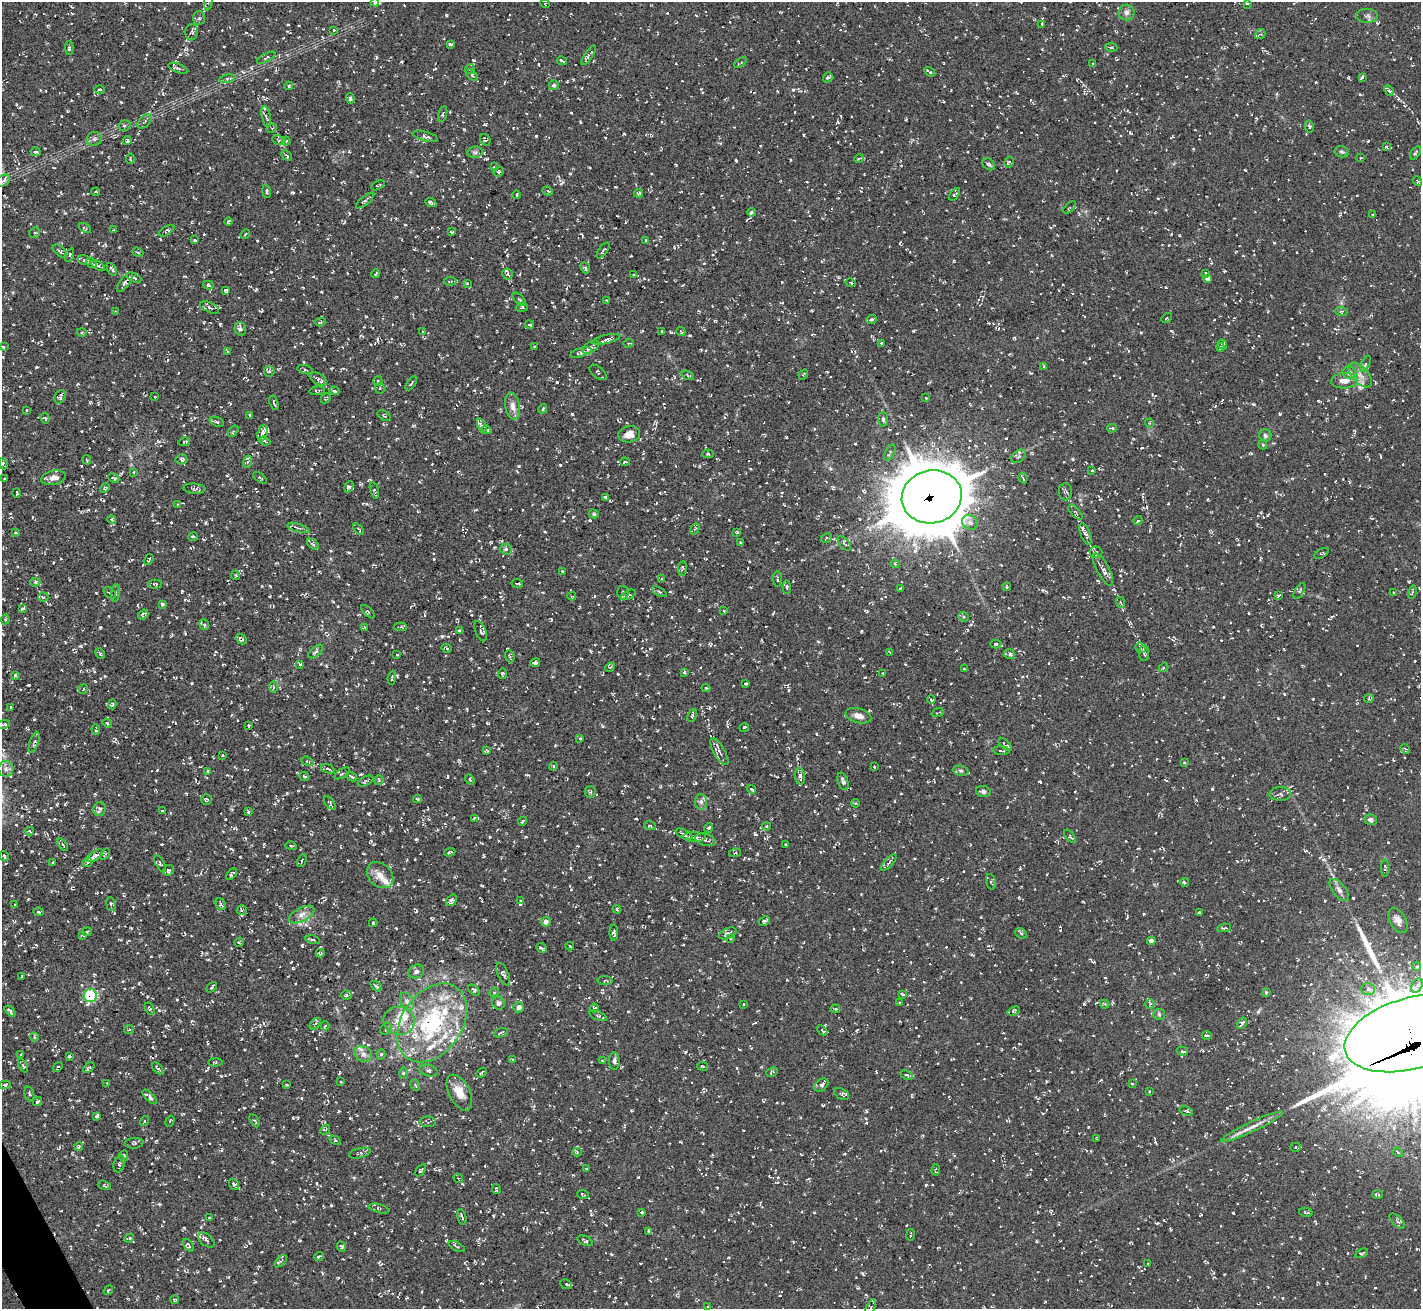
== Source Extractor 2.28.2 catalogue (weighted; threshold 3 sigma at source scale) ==
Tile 7 of 4 x 4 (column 3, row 2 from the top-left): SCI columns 2843-4261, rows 2771-4077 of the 5686 x 5676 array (HDU 1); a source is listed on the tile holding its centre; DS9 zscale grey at full resolution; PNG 1423 x 1311 px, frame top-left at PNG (2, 2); each listed source drawn as its Kron ellipse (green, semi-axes under 4 px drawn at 4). Shown black and unused: <1% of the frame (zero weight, under 3 of 5 exposures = <1% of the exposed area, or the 3 px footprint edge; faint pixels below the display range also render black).
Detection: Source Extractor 2.28.2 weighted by HDU 2 'WHT'; one run over the whole footprint, this tile lists its part. Background 0.0245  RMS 0.0053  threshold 0.0237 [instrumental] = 3 sigma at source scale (4.5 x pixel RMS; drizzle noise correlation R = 1.50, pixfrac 1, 0.05/0.05 arcsec/px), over >= 5 px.
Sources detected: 1536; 97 cosmic-ray / hot-pixel residue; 1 long thin detection or spike segment (spike, bleed or trail) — neither listed nor drawn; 38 inside a brighter listed object's ellipse — not listed separately; of the other 1400, all 500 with FLUX_AUTO >= 0.636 (the completeness limit of this list) listed and drawn (900 fainter detections not listed), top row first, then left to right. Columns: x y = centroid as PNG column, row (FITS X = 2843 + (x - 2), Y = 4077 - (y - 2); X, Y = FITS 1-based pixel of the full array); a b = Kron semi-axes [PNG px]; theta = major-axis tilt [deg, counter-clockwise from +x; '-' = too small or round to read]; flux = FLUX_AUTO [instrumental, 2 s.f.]
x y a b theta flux
208 2 8 4 84 1.1
375 2 4 3 - 1.4
545 3 5 3 - 0.69
1247 3 4 3 - 0.93
1127 12 8 8 - 2
1367 16 10 7 -2 1.8
199 18 7 6 - 1.2
1042 25 4 2 - 0.65
334 30 3 3 - 0.66
192 32 8 6 88 1.2
1260 34 5 4 - 0.89
450 44 4 3 - 0.94
1111 47 6 2 -5 0.68
69 48 7 4 -88 1.2
589 55 11 4 56 1.6
266 58 10 4 28 1.2
562 61 5 2 - 0.83
741 63 7 3 38 0.85
1093 63 3 3 - 0.74
178 68 10 4 -21 1.1
470 69 5 5 - 0.86
930 72 6 2 -32 1
472 75 7 4 -45 1.1
828 77 5 4 - 0.93
1362 77 4 3 - 0.78
227 79 8 4 10 0.97
554 85 5 5 - 1.2
289 86 4 4 - 0.69
100 89 5 4 - 0.83
1389 91 6 4 -51 1.1
350 99 5 3 - 1.2
443 114 8 3 77 0.71
266 116 11 4 -78 1.5
145 121 9 5 44 1.4
124 125 6 5 - 1
1309 126 6 4 -77 0.83
272 128 5 4 - 0.74
425 136 13 4 -16 1.3
94 139 8 7 - 1.6
127 140 4 4 - 1.2
279 140 6 4 -27 1.1
485 140 6 5 - 0.86
286 141 4 4 - 0.69
1387 147 3 3 - 0.92
36 152 5 3 - 0.97
475 152 7 5 9 1.1
1342 152 7 5 -22 1
1415 153 7 3 55 0.69
287 155 6 3 -43 0.86
1361 157 3 3 - 0.78
130 159 5 4 - 0.72
859 159 5 3 - 0.8
1009 162 6 4 59 0.77
989 164 7 5 -41 1.5
494 167 3 3 - 0.65
499 172 5 4 - 0.66
3 181 7 5 33 2.2
1418 181 5 4 - 0.69
378 185 7 2 26 0.7
266 191 7 4 -79 0.94
548 191 5 4 - 0.71
96 192 4 4 - 0.77
639 193 4 4 - 0.95
955 194 7 4 54 1.3
517 195 4 3 - 0.7
365 200 11 2 39 1.1
431 203 6 3 -25 1.3
1070 207 7 4 44 0.74
752 212 4 3 - 0.87
1373 215 4 3 - 0.88
229 222 4 3 - 0.74
85 228 7 3 -32 0.83
114 230 3 3 - 0.72
167 231 8 4 31 0.87
451 232 3 3 - 0.73
35 233 5 5 - 0.7
245 234 5 3 - 0.87
195 240 4 3 - 0.83
646 240 4 3 - 0.77
603 250 9 3 55 0.79
60 251 8 5 -39 1.4
138 252 5 4 - 0.81
70 255 7 4 72 0.83
84 260 6 5 - 1.4
91 263 5 3 - 1.3
98 266 8 3 -34 1.3
585 268 6 4 -68 0.92
112 269 7 3 -59 1.3
1205 273 3 3 - 0.77
375 274 4 3 - 0.88
507 274 5 5 - 1.4
633 275 3 2 - 0.74
134 278 8 4 -24 0.93
1208 278 4 4 - 2.9
450 281 6 4 2 0.84
125 282 12 4 52 1.5
467 283 3 3 - 0.65
851 283 5 3 - 0.67
208 285 5 4 - 1
226 290 4 3 - 0.92
519 299 8 4 -45 0.89
606 300 3 3 - 0.72
522 307 6 4 17 0.94
210 308 10 5 -26 1.7
115 311 3 3 - 0.7
1341 311 6 4 -18 0.64
1167 318 6 4 41 0.69
871 319 5 3 - 1
320 322 5 3 - 0.67
529 325 4 3 - 0.75
240 329 7 5 -74 1.8
423 331 3 3 - 0.69
681 331 4 3 - 0.66
82 332 5 4 - 0.71
662 332 3 2 - 0.9
606 339 14 4 13 1.9
629 343 5 3 - 0.76
881 343 3 3 - 0.72
1222 344 5 3 - 1.3
3 347 3 3 - 0.78
535 347 3 3 - 1.2
591 347 9 5 32 1.6
1220 347 4 3 - 1.1
227 351 3 2 - 0.66
581 353 11 4 17 1.5
1365 364 8 4 64 1
1044 366 4 4 - 0.67
305 370 8 3 -14 0.79
269 371 5 5 - 1.1
598 372 10 5 -40 1.1
1349 373 7 6 - 2.2
803 374 5 4 - 0.8
688 375 6 4 -22 0.89
1360 375 15 8 -48 3.8
318 379 9 5 -31 1.7
378 381 5 4 - 1.1
1345 381 13 7 4 4
411 383 8 3 55 0.72
380 388 5 4 - 0.95
317 391 7 3 7 0.76
334 391 5 4 - 1.1
60 397 7 5 63 1.3
155 397 3 3 - 0.73
326 398 5 3 - 0.68
926 398 3 3 - 0.64
274 403 7 3 -70 0.68
513 406 13 7 -80 3.2
543 409 5 3 - 0.72
26 410 4 2 - 0.67
249 415 3 3 - 0.92
384 416 7 3 -33 0.66
45 418 5 4 - 0.72
883 419 7 5 -87 1.3
217 422 7 4 -22 0.88
1149 423 4 4 - 0.64
482 426 8 4 -68 1.3
1112 428 5 3 - 0.8
487 430 5 3 - 0.66
233 431 6 4 52 0.78
263 433 8 5 70 2.6
629 434 11 8 11 3.9
1265 436 6 6 - 1.2
265 441 6 4 -21 0.75
184 442 6 3 13 0.88
1263 445 5 4 - 0.8
890 452 8 4 62 0.95
708 454 6 4 -1 0.74
1019 456 8 5 37 1.5
181 459 6 5 - 1.1
87 460 5 3 - 0.66
247 462 6 4 69 0.86
625 462 5 3 - 1.3
3 464 6 3 -66 0.86
1092 471 4 4 - 0.73
134 472 4 3 - 0.67
53 478 12 7 13 3.8
114 478 6 3 -26 0.69
260 478 7 3 -37 0.76
1023 478 5 2 - 0.74
4 479 3 2 - 0.64
349 487 6 4 61 1.2
105 488 5 4 - 0.66
194 489 11 5 -3 1.2
374 490 8 4 -75 0.74
1065 492 8 6 -90 1.3
17 493 5 3 - 0.73
605 497 3 3 - 0.91
932 497 30 26 13 3600
178 504 3 3 - 0.65
1075 512 9 4 -48 1.3
594 514 5 4 - 0.71
112 519 4 4 - 1.3
1138 521 4 3 - 0.7
970 522 8 6 -29 2.1
298 528 11 3 -17 1
359 529 6 4 -53 0.92
695 529 6 4 57 0.78
15 533 3 3 - 0.71
737 533 4 3 - 0.64
1085 534 11 5 -69 1.7
193 537 5 3 - 1.1
826 538 6 4 28 0.73
741 543 4 3 - 0.85
844 543 8 4 -51 1.1
313 544 7 4 -37 0.85
506 549 6 5 - 1.1
1096 552 6 5 - 1.4
1322 553 8 3 30 0.64
149 560 6 3 56 0.79
895 564 4 4 - 0.78
682 568 7 3 82 0.76
1103 569 18 6 -62 3.3
563 572 3 3 - 1
236 575 4 4 - 0.71
662 579 4 3 - 0.66
777 579 7 2 -87 0.73
35 582 5 4 - 0.86
517 583 6 2 -9 1.1
155 584 6 4 1 0.74
787 587 7 4 -88 0.92
1007 587 4 3 - 1
900 588 4 3 - 0.69
1299 591 9 4 60 0.87
623 592 7 5 88 1.3
659 592 8 3 -29 0.81
1412 592 6 3 76 0.77
110 593 7 5 -43 0.94
116 593 9 3 83 0.81
1394 593 3 3 - 0.79
628 595 8 4 27 0.94
1279 595 4 2 - 0.83
572 596 4 3 - 0.73
43 597 5 4 - 1
1120 602 6 3 -69 0.64
162 604 4 3 - 1.3
22 609 4 3 - 1
724 611 3 3 - 1.1
368 612 8 4 -44 0.76
143 615 5 4 - 1.5
963 617 5 4 - 0.92
5 620 5 4 - 0.84
204 625 5 4 - 1
400 627 7 4 1 0.92
365 628 3 3 - 0.73
459 630 4 3 - 1.1
481 631 11 5 -67 1.4
241 639 6 4 -41 1.1
996 644 5 4 - 0.69
447 648 5 3 - 0.72
1141 648 6 4 -40 0.98
316 652 9 5 40 1.2
890 652 3 2 - 0.64
1144 653 8 5 90 1.2
100 654 6 3 -64 0.78
1009 654 6 5 - 1.4
397 655 3 3 - 0.64
510 656 6 4 -70 0.89
535 663 5 3 - 1.2
300 664 4 3 - 0.82
610 667 5 4 - 0.7
1164 667 5 4 - 0.68
964 669 3 3 - 0.65
684 672 3 2 - 0.69
883 673 3 3 - 0.88
502 674 5 4 - 0.87
15 675 4 3 - 0.92
392 678 7 3 84 0.83
745 684 4 3 - 0.93
273 687 6 4 89 0.64
706 688 4 2 - 0.96
83 689 5 3 - 0.65
1369 698 5 4 - 0.72
931 700 4 3 - 0.92
112 704 5 4 - 0.91
11 707 3 3 - 0.72
938 713 6 2 21 0.72
692 716 6 3 63 0.71
858 716 13 7 -16 3.2
107 723 5 4 - 0.92
3 724 7 3 13 0.79
249 725 3 3 - 0.77
744 727 5 3 - 1.1
96 730 5 2 - 0.76
580 738 3 3 - 0.91
34 742 11 3 71 0.98
1005 744 8 3 -44 0.98
1405 749 5 4 - 0.86
487 751 3 3 - 0.64
1001 751 8 4 -3 1.1
719 752 15 5 -60 2.4
223 755 3 3 - 0.8
307 761 6 4 -18 0.81
1184 762 3 3 - 0.81
553 766 4 4 - 0.72
874 767 3 3 - 0.78
6 769 8 7 - 1.9
328 769 7 3 -19 0.99
961 771 8 5 -7 1.1
207 772 4 3 - 0.9
342 773 8 4 32 1.1
800 776 9 5 -85 2.2
304 777 5 4 - 0.83
352 777 5 3 - 1
470 779 5 4 - 0.73
379 780 5 5 - 0.77
365 781 8 4 27 1.1
843 781 9 5 -72 2.1
752 789 5 3 - 0.65
590 792 5 5 - 0.84
983 792 7 5 -8 1.5
1280 794 10 7 1 2
206 799 5 5 - 0.83
417 799 4 3 - 0.64
701 802 8 6 -89 1.4
330 803 8 4 -53 0.76
856 803 4 3 - 0.7
100 809 7 6 - 2.2
162 811 3 2 - 0.93
248 812 3 3 - 0.85
474 818 4 3 - 1
1371 820 6 5 - 1.8
522 821 5 2 - 0.7
650 826 6 4 -22 0.81
767 826 4 3 - 0.72
708 828 5 3 - 1.1
30 831 4 3 - 0.87
684 834 9 4 -26 2
1070 836 8 3 -51 0.7
695 837 11 5 0 2.2
705 840 10 6 -15 2
63 844 7 3 -55 0.72
786 844 3 2 - 0.76
291 846 6 3 -15 0.75
450 852 6 3 20 1.1
735 853 6 4 12 0.71
105 854 6 4 61 0.69
4 856 5 3 - 0.7
95 856 9 4 33 2.9
302 861 6 3 66 0.66
53 862 3 3 - 0.73
87 862 5 4 - 0.67
889 863 10 4 48 1.2
160 864 9 4 -61 0.72
1385 868 8 4 -89 0.99
169 870 6 5 - 1
232 874 7 3 49 0.91
380 875 15 11 -44 4.8
991 882 8 4 -74 0.84
1184 882 4 3 - 0.92
1339 890 13 6 -51 2.3
451 900 6 4 50 1.5
521 901 4 4 - 0.69
111 904 7 4 -82 1.1
221 904 6 4 -62 0.75
15 905 4 2 - 0.69
617 909 4 4 - 0.82
242 910 5 5 - 1.1
39 912 5 3 - 0.94
1199 913 3 3 - 0.66
302 915 14 6 28 3.3
1398 920 13 8 -60 3.1
764 921 6 4 29 1.1
546 922 5 5 - 2.6
373 923 4 3 - 0.64
1224 928 7 3 8 0.86
87 932 5 3 - 0.64
614 933 8 4 -89 1.1
728 933 9 5 24 1.8
1021 933 6 4 -41 0.82
82 935 3 2 - 0.87
730 938 4 3 - 0.65
313 940 7 3 -11 0.85
1151 941 4 4 - 2.5
239 942 5 4 - 0.69
570 946 4 3 - 0.69
542 948 6 2 -41 0.99
320 953 4 4 - 0.66
1417 967 4 3 - 0.66
416 972 8 6 28 1.4
503 974 12 5 -66 1.4
22 977 4 3 - 0.8
605 980 7 4 -4 0.69
376 986 7 4 -36 1.4
1417 986 7 5 63 1.4
212 987 6 2 47 0.72
1368 989 7 6 - 1.5
474 990 7 4 -45 1.1
494 992 5 4 - 0.99
1266 992 4 4 - 0.71
903 994 3 3 - 0.98
90 995 7 6 - 45
346 995 5 4 - 0.82
407 1001 9 6 -63 2.1
499 1003 6 6 - 1.4
900 1003 4 3 - 0.69
744 1004 3 2 - 0.74
1105 1004 5 3 - 0.69
1150 1004 5 5 - 0.74
519 1007 5 5 - 2.6
594 1008 4 3 - 0.72
150 1009 7 4 -60 0.9
835 1009 5 4 - 0.7
10 1011 6 3 -49 2
1014 1011 6 3 21 0.69
1159 1014 6 5 - 0.86
598 1016 9 3 -21 0.76
399 1021 15 14 - 8
432 1023 43 30 55 59
1242 1023 6 3 58 1.1
315 1024 7 4 47 0.77
325 1026 4 3 - 0.81
129 1029 5 4 - 0.7
386 1029 6 5 - 0.88
822 1030 6 4 -42 0.69
501 1033 7 3 19 0.7
1411 1033 69 35 16 6400
1207 1035 5 3 - 0.98
34 1037 4 4 - 0.67
1182 1051 5 4 - 1
363 1054 9 7 -35 2.4
381 1054 5 4 - 1
21 1055 3 3 - 0.83
69 1056 3 3 - 0.64
512 1059 3 3 - 0.7
602 1061 4 4 - 0.75
614 1061 9 5 -87 1.3
215 1062 7 4 4 0.81
23 1066 7 4 -62 0.75
702 1066 5 3 - 0.64
58 1067 5 3 - 0.68
89 1068 7 3 40 0.8
158 1068 7 3 -49 1
428 1071 9 5 -15 1.3
772 1072 6 4 23 0.94
403 1073 6 4 89 0.64
481 1073 6 3 43 0.74
906 1075 6 4 -24 0.87
341 1082 3 3 - 0.88
107 1084 3 3 - 0.71
1132 1084 3 2 - 0.66
5 1085 6 4 0 1.3
287 1085 3 3 - 0.74
415 1085 6 4 -63 0.97
821 1085 8 5 43 1.5
1149 1092 3 3 - 0.66
459 1093 19 10 -63 7.4
29 1094 8 4 -76 0.96
842 1094 8 5 -30 1.4
150 1097 9 4 -45 2.6
38 1102 5 3 - 1.4
1186 1111 7 4 -17 0.77
97 1116 4 3 - 1.1
144 1121 5 3 - 0.96
170 1121 5 3 - 0.68
255 1121 7 3 -62 0.8
428 1122 8 5 -2 0.98
1252 1127 34 5 25 4.9
325 1130 5 4 - 0.64
1097 1139 3 3 - 0.69
335 1140 6 4 -30 0.64
134 1143 9 5 6 0.91
79 1146 4 3 - 1.3
1296 1147 5 4 - 0.85
577 1152 4 4 - 0.81
1398 1152 5 4 - 0.67
360 1153 11 5 13 1.4
123 1156 6 4 79 0.99
119 1164 8 5 73 1.4
587 1169 3 3 - 0.67
421 1170 7 3 54 0.94
936 1170 5 3 - 0.65
458 1178 5 3 - 0.72
234 1184 6 4 -54 0.78
104 1185 7 4 -18 0.72
496 1189 5 2 - 0.71
1378 1194 5 3 - 0.95
583 1195 6 3 -22 0.71
379 1209 10 3 -15 0.65
641 1212 4 3 - 0.7
1306 1212 7 3 -13 0.96
462 1217 8 3 -78 0.99
209 1218 3 3 - 0.64
1397 1221 9 4 -45 1.3
648 1231 3 3 - 0.77
911 1235 6 2 81 0.74
129 1238 5 3 - 0.69
206 1240 9 5 -41 1.6
585 1241 8 4 -26 1.3
188 1245 7 3 -53 0.78
342 1247 5 4 - 0.95
457 1247 9 3 -28 0.82
1362 1253 6 3 25 0.68
319 1256 5 3 - 1.2
281 1261 8 3 45 0.82
1148 1264 3 2 - 0.65
566 1284 6 4 -27 1.1
108 1290 5 4 - 0.81
175 1300 4 3 - 0.84
708 1306 3 3 - 0.69
871 1307 8 4 67 0.97
Overlapping masked pixels (flux is a lower limit): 3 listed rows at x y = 932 497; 90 995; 1411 1033
Isophote crosses this tile's border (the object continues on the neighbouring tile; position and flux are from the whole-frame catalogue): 7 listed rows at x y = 208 2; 375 2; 3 181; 3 724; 1411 1033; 5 1085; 871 1307
Unlisted compact peaks at least as high as the median listed source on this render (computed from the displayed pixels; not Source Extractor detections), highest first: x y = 464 129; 105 676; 45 1115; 159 1010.